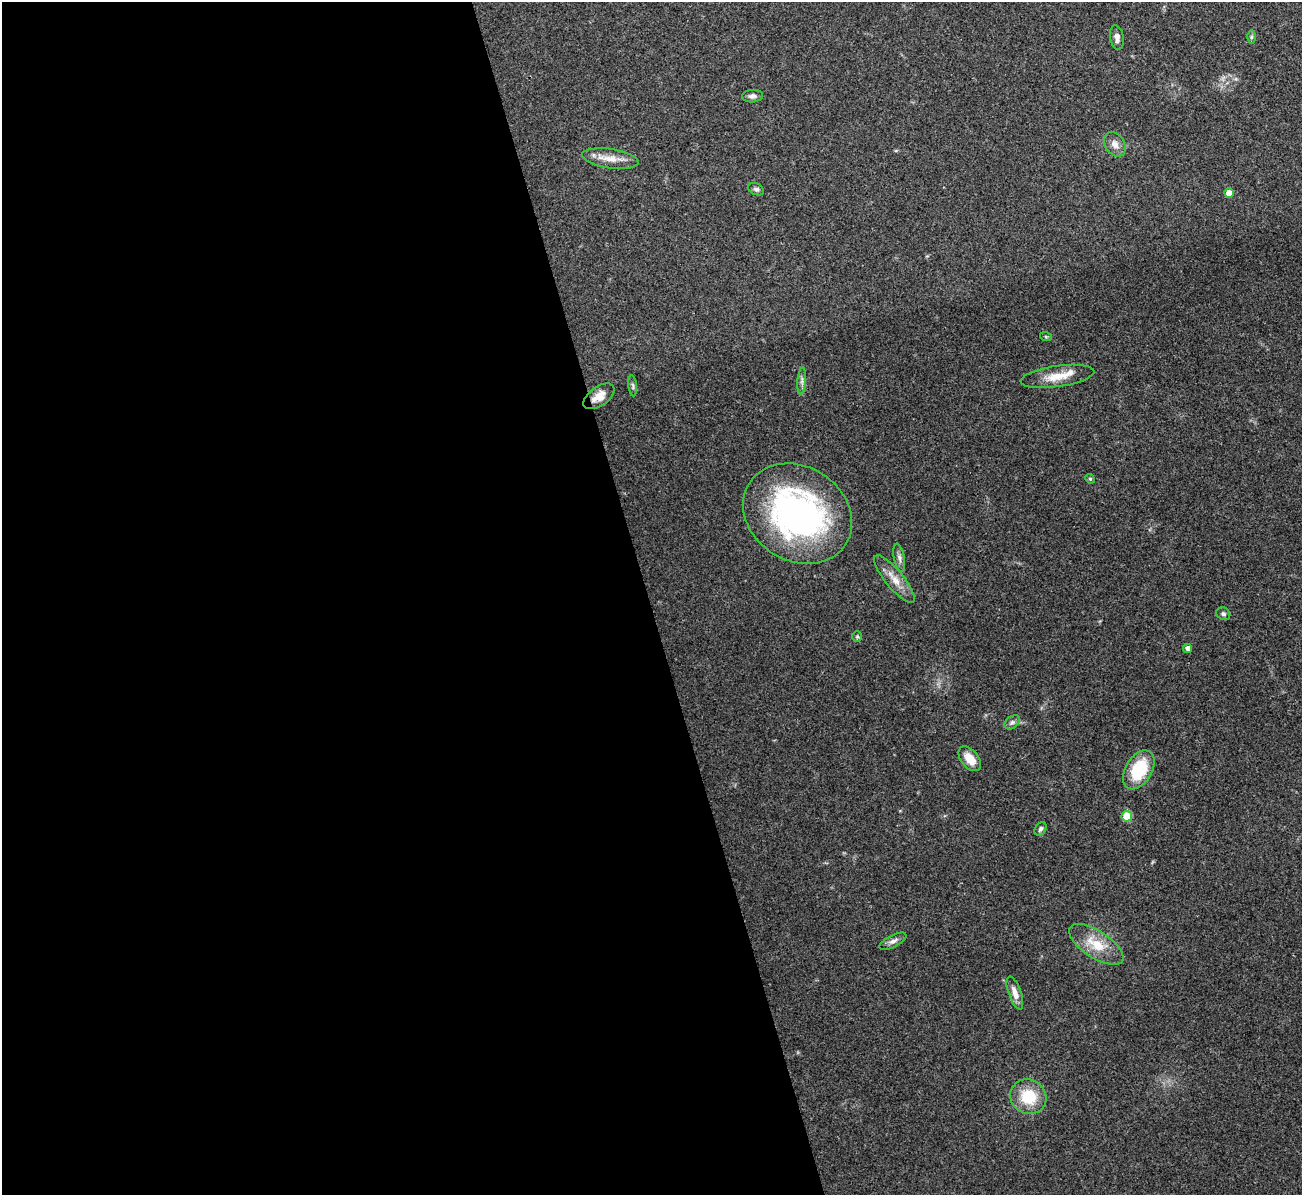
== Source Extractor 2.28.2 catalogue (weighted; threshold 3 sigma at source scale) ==
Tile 9 of 4 x 4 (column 1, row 3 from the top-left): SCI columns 1-1300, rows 1337-2529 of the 5199 x 5182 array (HDU 1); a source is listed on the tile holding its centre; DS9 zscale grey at full resolution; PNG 1304 x 1197 px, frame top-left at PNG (2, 2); each listed source drawn as its Kron ellipse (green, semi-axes under 4 px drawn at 4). Shown black and unused: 50% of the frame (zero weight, under 3 of 4 exposures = <1% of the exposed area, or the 3 px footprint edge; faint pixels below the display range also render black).
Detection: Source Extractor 2.28.2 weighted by HDU 2 'WHT'; one run over the whole footprint, this tile lists its part. Background 0.0812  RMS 0.0058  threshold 0.0263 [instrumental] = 3 sigma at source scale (4.5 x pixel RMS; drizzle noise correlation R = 1.50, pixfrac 1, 0.05/0.05 arcsec/px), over >= 5 px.
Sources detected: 29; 1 inside a brighter listed object's ellipse — not listed separately; the other 28 listed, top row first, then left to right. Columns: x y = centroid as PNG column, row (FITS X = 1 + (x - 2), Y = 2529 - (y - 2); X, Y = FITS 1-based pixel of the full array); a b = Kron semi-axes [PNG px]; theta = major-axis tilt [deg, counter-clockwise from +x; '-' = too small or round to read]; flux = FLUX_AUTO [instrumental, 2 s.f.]
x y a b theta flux
1117 37 12 7 -80 3.4
1251 37 6 4 89 0.89
752 96 10 6 4 2.2
1115 144 13 9 -56 4.4
610 159 28 9 -8 8.2
756 189 8 5 -26 1.4
1229 193 5 5 - 6.4
1046 337 6 4 -19 0.65
1057 376 37 10 8 11
802 381 13 4 85 2
633 386 10 3 -84 1.2
599 396 17 9 35 6.3
1090 479 5 4 - 0.71
797 514 57 47 -32 170
899 558 14 5 -79 2.3
894 579 30 9 -51 8.6
1223 614 7 6 - 1.4
857 637 5 5 - 0.86
1188 648 4 4 - 2.9
1012 722 8 6 39 1.7
970 759 14 8 -52 8.7
1139 770 21 13 59 27
1127 816 5 5 - 17
1040 829 7 5 58 1.5
893 941 15 6 28 2.8
1096 944 31 13 -33 15
1015 993 17 6 -71 4.5
1028 1097 18 17 - 20
Overlapping masked pixels (flux is a lower limit): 1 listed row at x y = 599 396